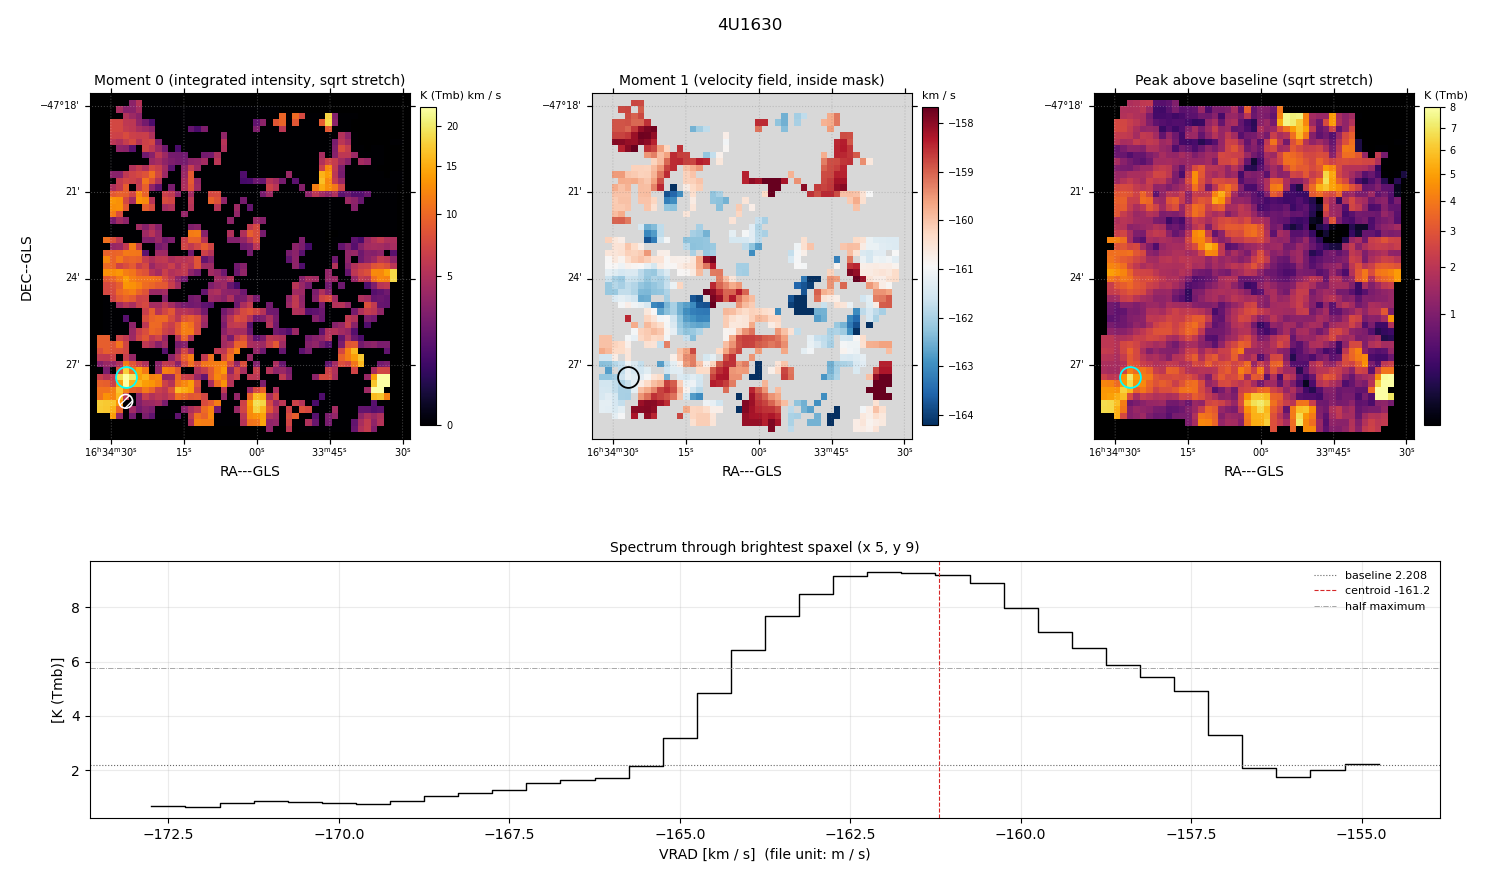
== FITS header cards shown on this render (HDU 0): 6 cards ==
OBJECT  = '4U1630      '               /
BUNIT   = 'K (Tmb)     '               /
CTYPE1  = 'RA---GLS    '               /
CTYPE2  = 'DEC--GLS    '               /
CTYPE3  = 'VRAD        '               /
NAXIS3  =                   41

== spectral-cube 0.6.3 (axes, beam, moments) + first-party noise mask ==
SpectralCube HDU 0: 41 channels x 53 x 49 spaxels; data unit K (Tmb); figure title: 4U1630
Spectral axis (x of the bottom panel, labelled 'VRAD [km / s]  (file unit: m / s)'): -174.5 .. -154.5 km / s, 41 channels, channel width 0.5 km / s
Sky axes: RA---GLS/DEC--GLS; field 11.1' x 12' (14 arcsec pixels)
Beam (drawn as the hatched ellipse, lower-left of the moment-0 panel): BMAJ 28.7 arcsec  BMIN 28.7 arcsec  BPA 0 deg
Caveat (lower limits): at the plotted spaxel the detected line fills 16 of 41 channels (39%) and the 20 channels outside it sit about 0.98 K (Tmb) (their median) below the dotted baseline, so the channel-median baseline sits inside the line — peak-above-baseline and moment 0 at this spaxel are lower limits by about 0.98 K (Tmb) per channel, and W50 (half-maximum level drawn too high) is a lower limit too
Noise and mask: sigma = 0.27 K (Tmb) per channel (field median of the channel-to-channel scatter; only 3 spaxels are free of emission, so no channel-correlation factor could be measured or applied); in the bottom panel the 20 channels outside the detected line wander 0.66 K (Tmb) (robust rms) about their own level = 2.5x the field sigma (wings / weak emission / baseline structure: the noise itself is not readable there); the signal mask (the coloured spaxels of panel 2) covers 39% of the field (12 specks smaller than half a beam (2.5 px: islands under 3 px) dropped from it)
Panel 1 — Moment 0 (line voxels x channel width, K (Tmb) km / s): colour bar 0 .. 22.7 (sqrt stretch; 0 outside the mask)
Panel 2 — Moment 1 (intensity-weighted velocity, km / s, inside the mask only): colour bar -164.22 .. -157.67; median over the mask -160.46
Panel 3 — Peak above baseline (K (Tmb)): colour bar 0.0257 .. 8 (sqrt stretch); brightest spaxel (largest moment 0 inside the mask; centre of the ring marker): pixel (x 5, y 9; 0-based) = FK5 16h34m26s -47d27m30s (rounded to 2 s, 15 arcsec steps: no finer than the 14 arcsec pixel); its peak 7.08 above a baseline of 2.208
Panel 4 — spectrum at that spaxel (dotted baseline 2.208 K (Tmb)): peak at -162.0 km / s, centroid -161.2 km / s (red dashed line; intensity-weighted over the run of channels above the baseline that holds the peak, -165.2 .. -156.7 km / s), W50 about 6.0 km / s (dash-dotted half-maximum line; edge to edge of the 12 channels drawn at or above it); detected line -164.7 .. -156.7 km / s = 16 of 41 channels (39%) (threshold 4 sigma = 1.1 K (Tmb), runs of >= 3 channels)